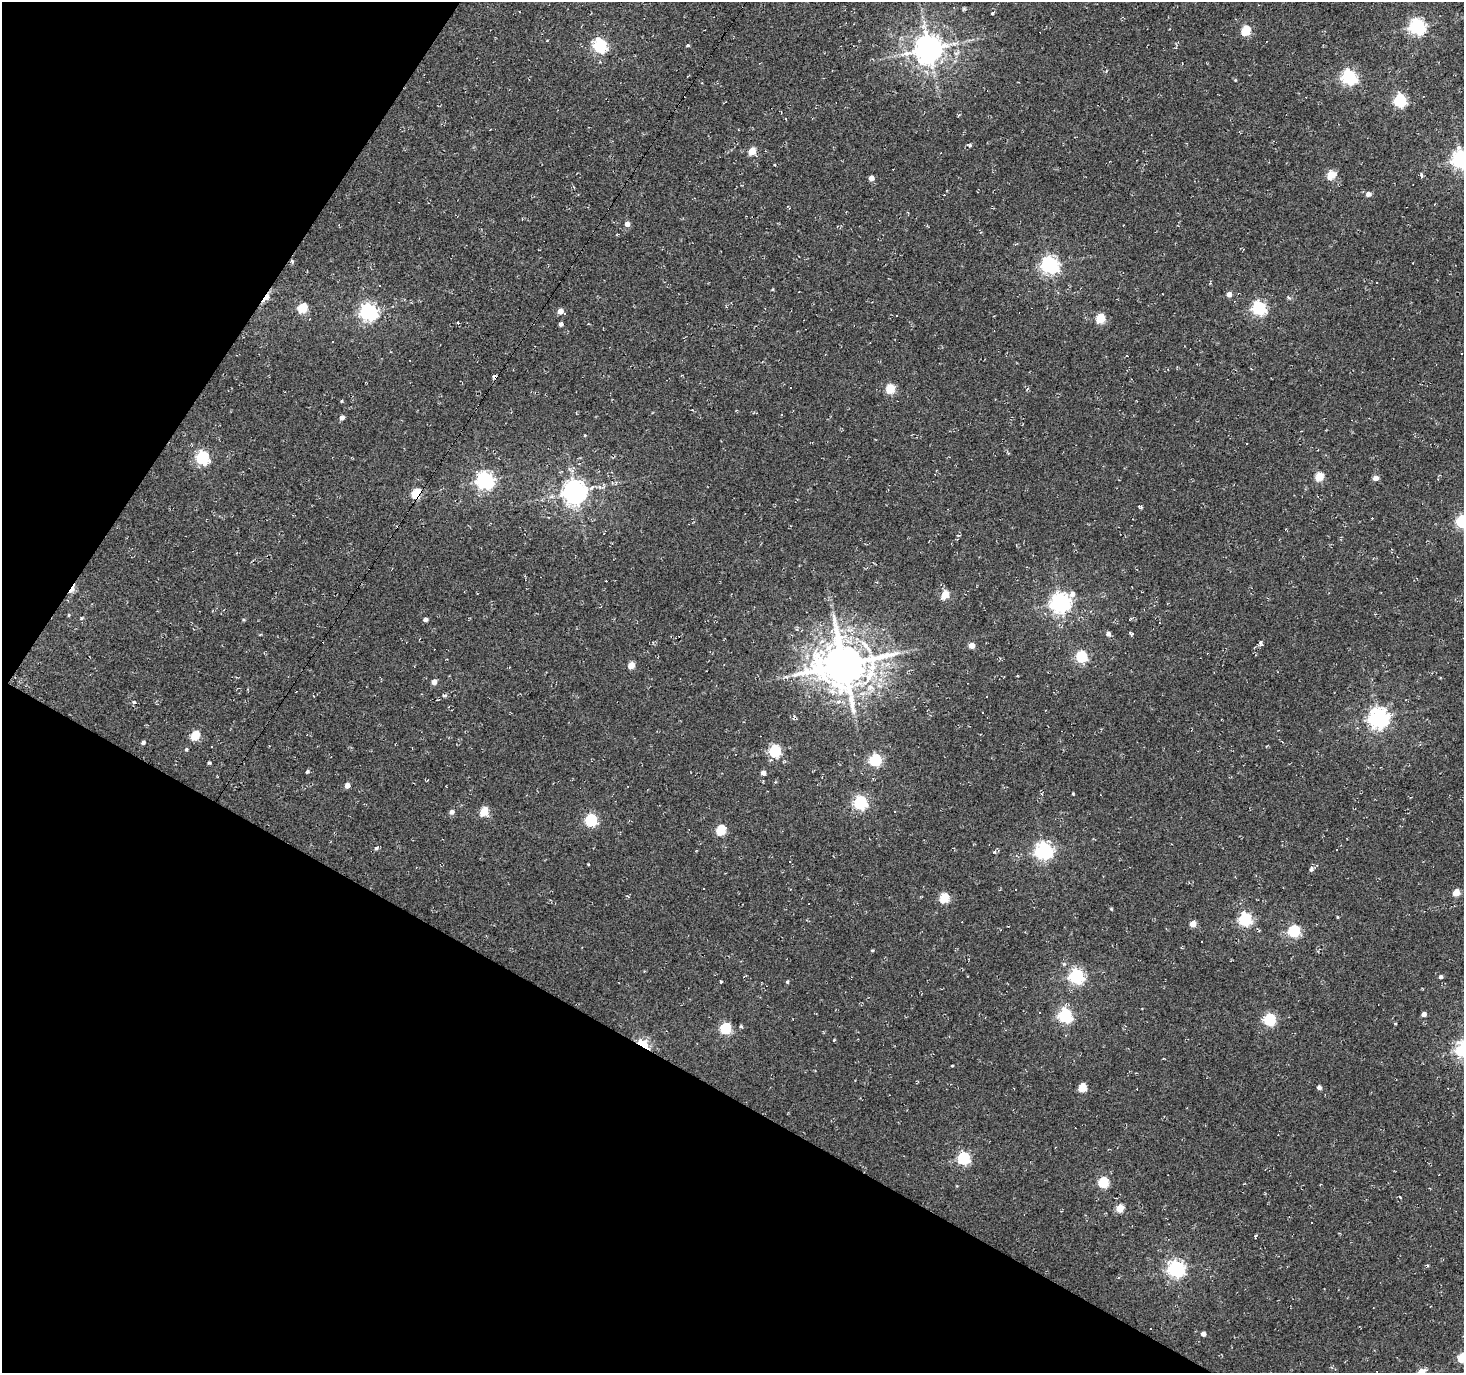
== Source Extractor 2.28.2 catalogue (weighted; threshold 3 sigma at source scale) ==
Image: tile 9 of 4 x 4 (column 1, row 3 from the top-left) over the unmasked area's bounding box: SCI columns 1-1462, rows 1561-2931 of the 5853 x 5930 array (HDU 1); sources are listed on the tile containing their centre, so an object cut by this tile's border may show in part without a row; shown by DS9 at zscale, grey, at full resolution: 1 PNG px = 1 image px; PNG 1466 x 1375 px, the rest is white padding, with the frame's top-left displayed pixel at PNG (2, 2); no overlay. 29% of this frame is shown black and not used: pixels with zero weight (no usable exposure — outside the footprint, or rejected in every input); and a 3 px margin inside the footprint's outer edge (the drizzle kernel's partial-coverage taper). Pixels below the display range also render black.
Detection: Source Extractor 2.28.2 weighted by HDU 2 'WHT'; one run over the whole footprint, this tile lists its part. Background 0.0019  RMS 0.0051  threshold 0.0231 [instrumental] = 3 sigma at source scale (4.5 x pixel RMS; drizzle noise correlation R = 1.50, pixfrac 1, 0.0396/0.0396 arcsec/px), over >= 5 px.
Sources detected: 164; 48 cosmic-ray / hot-pixel residue — not listed; the other 116 listed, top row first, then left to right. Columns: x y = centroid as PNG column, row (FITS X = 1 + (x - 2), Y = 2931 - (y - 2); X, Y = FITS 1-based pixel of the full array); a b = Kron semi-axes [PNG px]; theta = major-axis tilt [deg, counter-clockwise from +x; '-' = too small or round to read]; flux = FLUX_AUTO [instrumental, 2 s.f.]
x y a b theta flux
992 13 5 3 - 0.75
1417 26 6 6 - 140
1246 30 5 5 - 27
688 45 4 3 - 0.7
600 46 6 6 - 87
929 49 9 8 - 830
1349 77 6 6 - 120
1235 80 5 3 - 0.43
1400 100 6 6 - 71
969 146 5 5 - 0.84
752 151 5 5 - 13
1461 159 7 7 - 230
775 165 3 2 - 0.38
1331 175 5 5 - 21
1421 175 5 4 - 0.92
871 178 4 4 - 3.8
1368 194 5 4 - 3.4
627 224 5 4 - 3.1
292 261 5 3 - 0.59
1050 265 7 6 - 180
379 285 2 2 - 0.34
1229 294 6 5 - 2.4
266 298 17 5 51 3.1
1289 298 6 3 -57 0.76
303 308 5 5 - 27
1259 308 6 6 - 95
560 311 5 4 - 4.2
369 312 7 6 - 190
565 314 3 3 - 1.9
897 315 3 2 - 0.47
1100 319 5 5 - 22
561 324 4 3 - 1.6
588 324 3 2 - 0.3
332 342 3 3 - 0.89
890 389 5 5 - 24
1027 389 5 3 - 0.55
341 401 4 3 - 0.44
342 417 4 4 - 2.6
585 435 4 3 - 0.44
203 458 6 6 - 78
1319 477 5 5 - 20
1376 478 4 4 - 4.1
485 481 7 7 - 200
575 492 8 7 - 470
417 494 6 5 - 33
1462 521 6 6 - 81
604 533 3 2 - 0.93
72 589 12 4 58 6.7
1072 594 7 5 59 2.9
945 595 5 5 - 15
1061 603 7 7 - 250
68 615 5 3 - 0.49
81 618 5 4 - 0.75
425 620 4 4 - 1.5
1108 633 5 4 - 2
260 635 4 3 - 0.46
1260 643 6 4 -62 1.1
972 645 4 4 - 6.1
1081 657 5 5 - 49
844 664 14 13 - 2400
631 665 5 4 - 8.1
434 682 4 4 - 3.5
134 702 5 4 - 0.84
1379 718 7 7 - 280
195 736 5 5 - 22
143 742 4 4 - 1.4
186 749 4 3 - 0.7
775 751 6 5 - 60
875 760 6 5 - 61
209 763 4 3 - 0.79
307 771 4 4 - 1
763 773 4 4 - 2.6
347 785 4 4 - 3.9
1073 794 3 2 - 0.48
860 802 6 6 - 84
452 812 5 5 - 2
484 812 5 5 - 20
591 820 6 5 - 57
721 830 5 5 - 29
376 848 5 4 - 0.96
1044 851 7 6 - 190
790 862 3 2 - 0.29
588 864 3 2 - 0.37
1311 869 6 5 - 1.5
1456 892 5 4 - 8
944 898 5 5 - 29
1111 909 4 4 - 0.47
1338 917 3 2 - 0.52
1245 919 6 6 - 86
1193 924 4 4 - 6.9
1294 931 6 5 - 61
872 950 5 3 - 0.53
1064 964 5 4 - 0.76
1076 976 6 6 - 120
1441 977 4 4 - 1.4
721 982 4 3 - 0.52
787 982 4 3 - 0.64
1040 1013 2 2 - 0.35
1424 1014 4 4 - 2.7
1065 1015 6 6 - 95
1270 1020 6 6 - 56
741 1026 5 3 - 0.66
726 1028 6 5 - 46
643 1044 10 6 -38 25
952 1066 4 2 - 0.42
1082 1087 5 5 - 17
1319 1087 4 4 - 1.8
963 1158 6 5 - 71
1103 1182 5 5 - 35
1400 1197 4 2 - 0.38
1120 1208 5 5 - 11
1311 1222 3 3 - 0.64
1176 1269 6 6 - 180
1203 1334 4 4 - 2.5
1462 1357 5 5 - 23
1421 1371 5 4 - 6.4
Overlapping masked pixels (flux is a lower limit): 5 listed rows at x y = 292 261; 266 298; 417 494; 72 589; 643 1044
Isophote crosses this tile's border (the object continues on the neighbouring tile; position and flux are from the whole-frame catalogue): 4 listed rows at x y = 1461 159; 1462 521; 1462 1357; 1421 1371